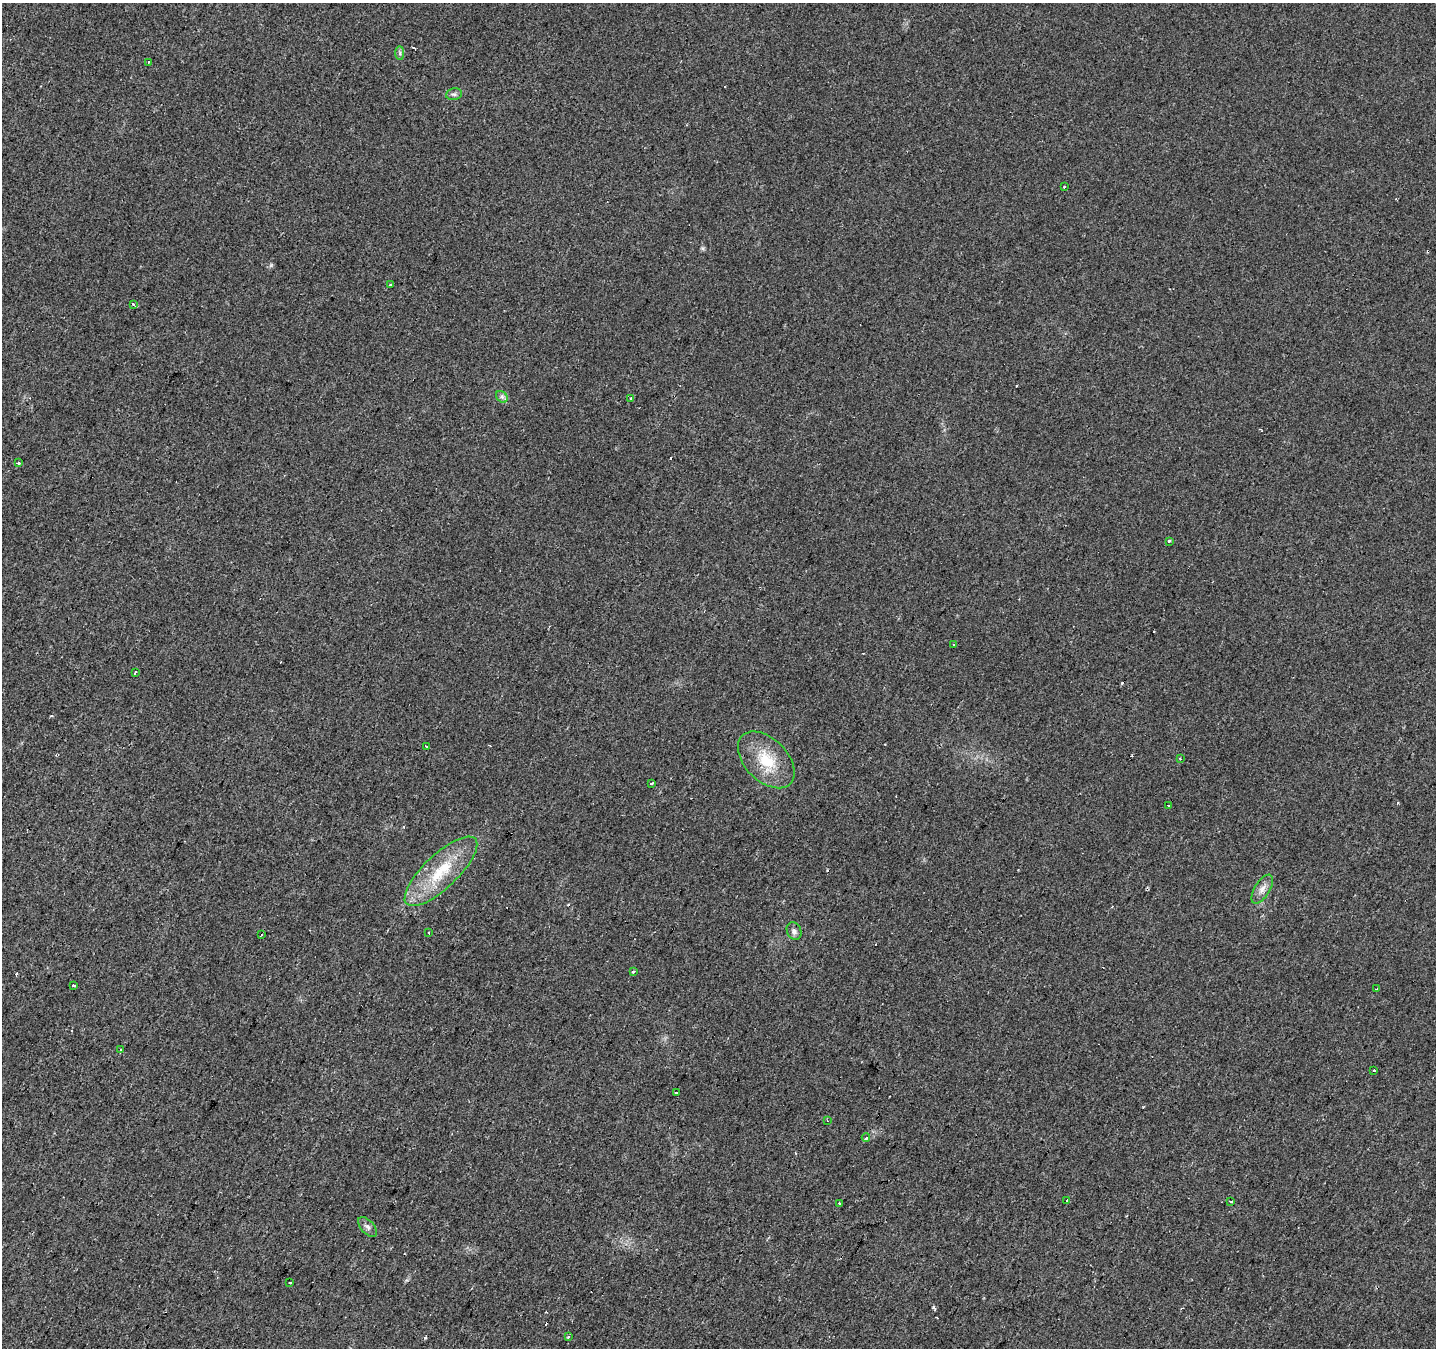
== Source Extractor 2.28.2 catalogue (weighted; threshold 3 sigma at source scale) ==
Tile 7 of 4 x 4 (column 3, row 2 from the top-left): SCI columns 2874-4307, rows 2956-4301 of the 5741 x 5843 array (HDU 1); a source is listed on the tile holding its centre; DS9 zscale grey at full resolution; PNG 1438 x 1350 px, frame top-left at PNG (2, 3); each listed source drawn as its Kron ellipse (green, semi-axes under 4 px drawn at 4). Shown black and unused: <1% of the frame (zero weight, under 2 of 3 exposures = <1% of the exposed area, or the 3 px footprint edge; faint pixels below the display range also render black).
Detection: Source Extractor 2.28.2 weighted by HDU 2 'WHT'; one run over the whole footprint, this tile lists its part. Background 0.022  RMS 0.006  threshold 0.0268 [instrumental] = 3 sigma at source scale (4.5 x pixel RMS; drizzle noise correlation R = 1.50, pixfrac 1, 0.0396/0.0396 arcsec/px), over >= 5 px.
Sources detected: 57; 21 cosmic-ray / hot-pixel residue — neither listed nor drawn; the other 36 listed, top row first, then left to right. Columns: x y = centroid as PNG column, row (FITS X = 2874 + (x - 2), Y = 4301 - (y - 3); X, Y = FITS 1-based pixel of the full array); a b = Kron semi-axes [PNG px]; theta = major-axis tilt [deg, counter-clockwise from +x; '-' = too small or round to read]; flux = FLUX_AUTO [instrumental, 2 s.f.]
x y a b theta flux
400 53 7 4 90 1.2
148 62 3 3 - 1.2
454 94 8 6 9 1.4
1065 187 3 3 - 2.1
390 285 3 3 - 1.3
134 304 3 3 - 5.9
502 397 6 5 - 1.6
631 398 3 3 - 0.79
18 463 3 3 - 2.2
1169 541 3 3 - 1.3
954 645 3 3 - 2.7
135 672 3 3 - 3.5
426 746 4 3 - 5.8
1180 759 3 3 - 0.61
766 760 34 21 -45 22
651 784 3 3 - 1.6
1169 806 3 3 - 1.4
441 871 47 17 43 29
1262 889 16 7 59 4.1
794 931 9 7 -65 2.1
429 933 3 2 - 0.64
261 935 3 2 - 1.1
634 972 3 3 - 3.2
73 985 3 3 - 2.5
1377 989 3 2 - 0.64
121 1050 3 3 - 3.2
1374 1070 3 3 - 9.9
676 1092 3 3 - 4
827 1121 3 2 - 0.62
866 1138 4 3 - 7.8
1067 1201 3 3 - 8.3
1231 1201 3 3 - 1.2
839 1203 3 3 - 2
367 1227 12 6 -47 2.3
290 1282 3 3 - 2.7
569 1336 4 3 - 0.83
Unlisted compact peaks at least as high as the median listed source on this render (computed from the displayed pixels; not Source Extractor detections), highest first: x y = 933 1307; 703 248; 1143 1107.